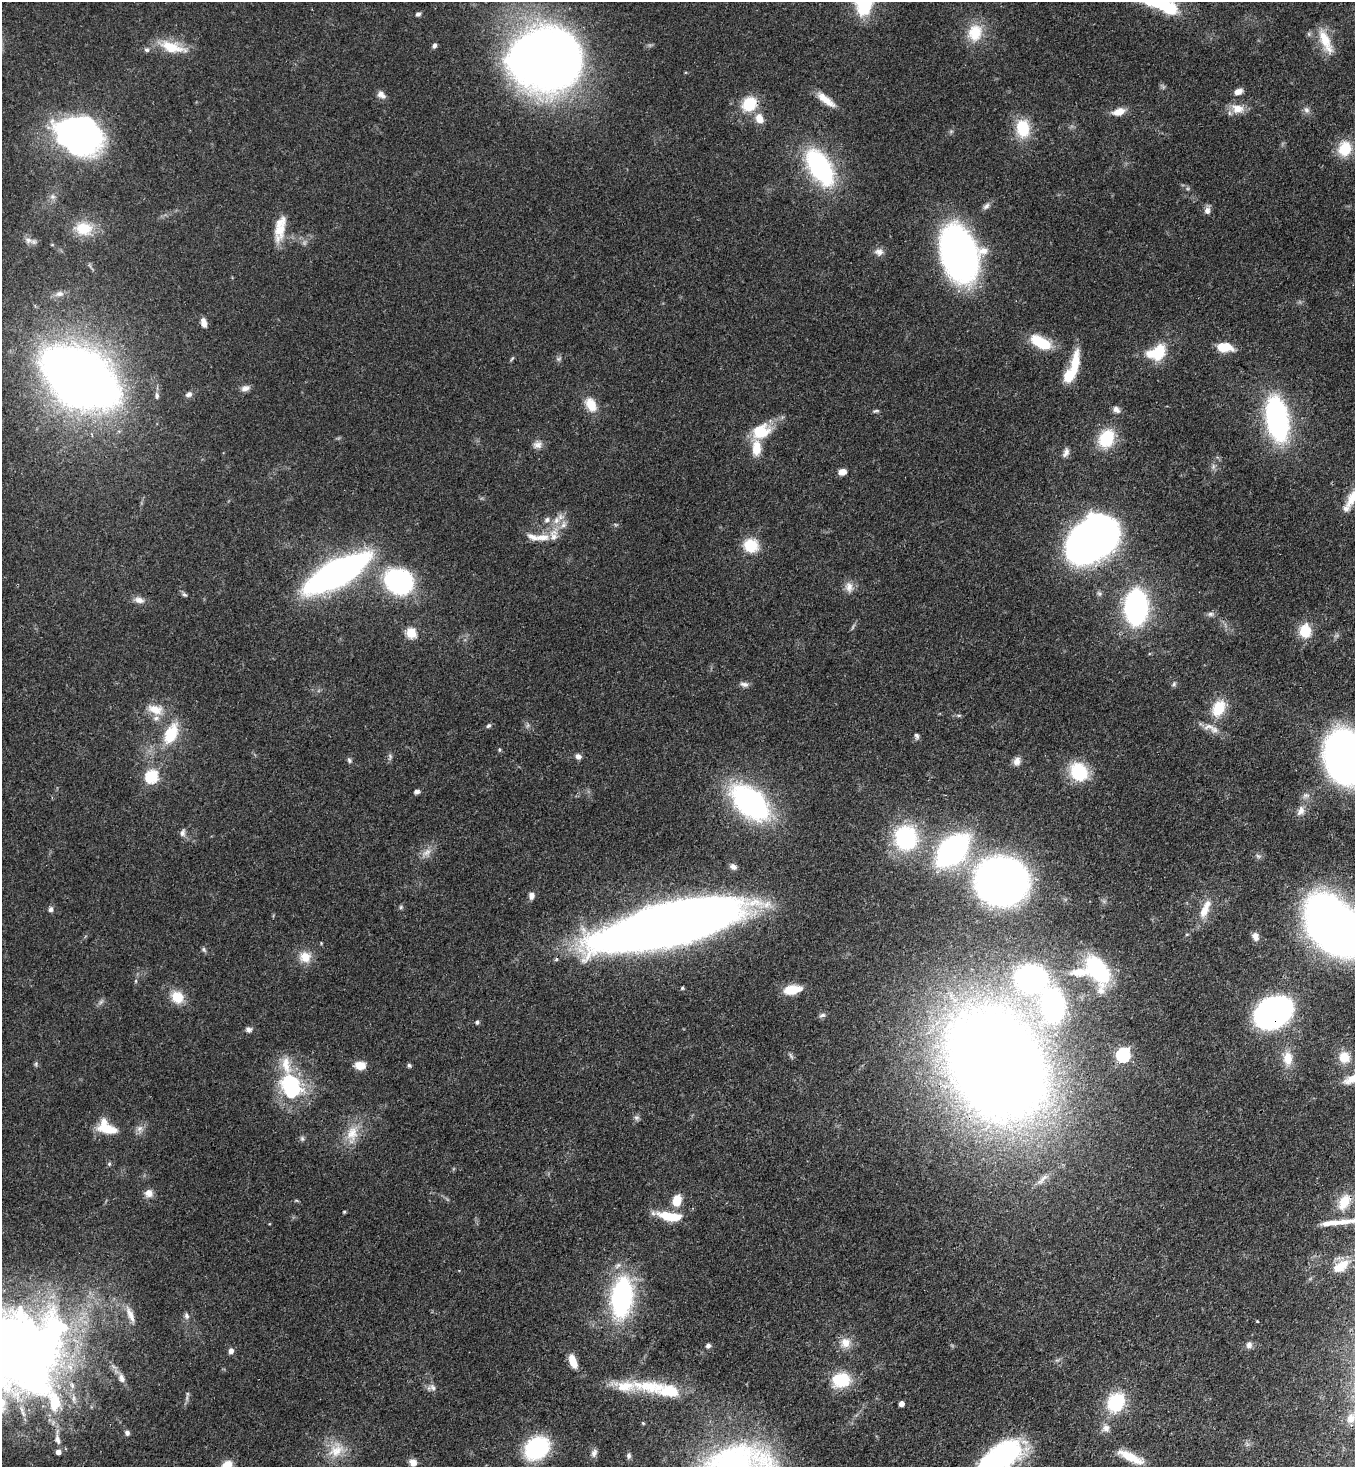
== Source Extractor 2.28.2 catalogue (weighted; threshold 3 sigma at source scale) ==
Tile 6 of 4 x 4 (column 2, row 2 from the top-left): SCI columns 1583-2935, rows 2991-4455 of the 6014 x 5992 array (HDU 1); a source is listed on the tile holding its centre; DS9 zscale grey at full resolution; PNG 1357 x 1469 px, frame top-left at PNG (2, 2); no overlay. Shown black and unused: <1% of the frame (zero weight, under 3 of 4 exposures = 7% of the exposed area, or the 3 px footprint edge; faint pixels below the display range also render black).
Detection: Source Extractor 2.28.2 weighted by HDU 2 'WHT'; one run over the whole footprint, this tile lists its part. Background 0.0809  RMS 0.0037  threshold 0.0168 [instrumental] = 3 sigma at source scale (4.5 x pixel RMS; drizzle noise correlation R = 1.50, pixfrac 1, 0.05/0.05 arcsec/px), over >= 5 px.
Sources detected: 188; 2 too faint to see at this stretch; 8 inside a brighter object's white glare — not listed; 11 inside a brighter listed object's ellipse — not listed separately; the other 167 listed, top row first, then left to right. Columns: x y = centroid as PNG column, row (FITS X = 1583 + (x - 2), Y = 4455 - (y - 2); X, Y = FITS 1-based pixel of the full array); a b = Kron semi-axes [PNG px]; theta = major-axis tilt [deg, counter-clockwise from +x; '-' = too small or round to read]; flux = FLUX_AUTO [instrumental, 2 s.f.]
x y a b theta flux
1170 9 13 11 -18 11
418 14 6 5 - 0.96
975 33 24 19 75 11
1325 41 36 12 -67 9.2
434 45 6 5 - 1
171 47 34 13 -16 11
147 50 7 6 - 0.97
545 59 59 52 -5 390
1238 92 9 6 19 2.6
381 95 12 8 -41 2.1
826 100 26 8 -38 5.4
749 104 18 15 42 12
1238 109 18 12 -13 5.1
1306 110 8 8 - 1.4
1118 112 16 9 17 4.2
759 118 13 10 -64 4.2
1023 128 23 17 -84 13
78 136 39 30 -14 160
1345 149 19 16 73 10
820 167 31 16 -58 67
986 206 11 7 43 1.4
1207 211 9 7 90 1.9
83 229 23 17 -8 10
280 230 28 12 75 8.4
28 240 11 8 -17 2
879 252 12 9 -1 2.1
959 254 40 25 -71 180
59 294 12 8 10 2.1
204 323 10 5 -77 2.6
1041 343 22 10 -29 15
1224 347 15 8 -6 9.4
1159 351 22 14 68 11
512 359 8 3 45 0.5
559 359 8 6 21 0.86
1075 363 31 10 83 9.8
80 377 47 28 -31 600
245 388 12 7 16 1.9
189 394 9 7 21 1.4
157 395 8 6 -85 1.1
591 404 19 12 -62 6.4
1116 410 11 8 -44 1.7
876 411 10 4 10 0.69
1277 419 30 14 -81 110
761 431 23 17 19 12
1106 438 23 17 64 14
537 445 12 10 19 2.3
1066 452 12 7 68 1.7
842 472 8 6 11 2.8
1352 498 26 10 62 5.9
547 520 9 7 21 1.4
556 520 12 8 69 3.2
542 537 21 10 0 4.9
1091 540 36 26 38 370
751 545 15 14 - 11
336 574 39 14 29 250
399 582 25 21 -24 65
849 587 15 11 -81 2.9
184 594 8 5 -38 0.79
139 600 14 8 -11 2.4
1136 607 19 12 88 140
1210 614 10 6 0 1.2
1305 631 16 13 89 9
411 633 5 5 - 24
744 684 12 6 -11 1.5
1174 684 7 5 85 0.77
1218 708 22 15 58 11
155 709 22 13 -14 6.8
959 715 7 4 1 0.64
528 725 7 4 71 0.72
489 726 7 5 42 0.79
1215 730 11 8 -22 2.3
171 734 28 15 65 14
916 736 8 5 -72 0.98
499 750 6 4 -72 0.49
578 757 8 7 - 1.5
1345 757 31 24 -78 310
349 760 7 5 -60 0.78
1017 761 11 8 74 2.2
1079 772 19 16 -57 20
151 777 6 6 - 47
416 792 7 5 7 1.1
750 802 25 15 -43 130
1301 811 14 9 67 2.7
183 833 10 7 75 1.5
906 838 30 28 -84 38
952 850 27 16 45 110
427 852 15 8 37 2.9
1258 856 8 5 -25 0.88
733 867 9 7 -24 1.5
1002 881 38 35 -13 210
531 896 8 6 82 2
401 907 6 5 - 0.6
51 909 7 6 - 1.2
1205 909 27 10 67 6.4
670 925 108 28 14 710
1343 933 36 26 -11 350
1187 934 5 3 - 0.35
1255 936 11 8 -66 2.1
204 950 8 4 -64 0.74
305 957 15 14 - 5.5
1098 970 29 17 -60 39
1080 972 27 11 3 8.2
1031 978 20 16 -2 120
136 981 6 4 89 0.48
682 988 4 4 - 0.5
792 990 16 8 10 9.5
177 997 16 14 -36 7.1
101 1002 9 3 45 0.85
1053 1005 36 23 -82 62
1273 1012 23 17 30 200
822 1015 9 5 9 1
477 1022 6 5 - 0.84
248 1029 8 6 -8 1.3
1123 1055 6 6 - 67
791 1056 9 4 -60 0.69
1344 1057 14 13 - 6
1288 1058 21 13 -89 6.4
996 1063 72 53 -59 1100
36 1064 6 5 - 0.65
286 1065 82 22 -86 19
360 1065 11 8 -4 4.9
409 1065 6 4 -87 0.73
291 1087 26 17 27 20
636 1118 8 7 - 1
139 1128 11 7 44 1.9
108 1129 26 11 -10 8.2
352 1133 23 16 74 8.2
302 1139 7 5 -70 0.81
109 1164 6 5 - 0.6
149 1193 11 10 - 2.6
677 1200 12 9 74 6.9
1344 1202 25 14 59 7.3
344 1212 3 3 - 0.45
669 1216 31 9 -9 11
1331 1223 25 6 7 4.5
1341 1266 24 12 33 6.8
622 1297 32 16 83 75
130 1315 26 8 -66 4.4
186 1316 8 6 -75 1.3
1257 1321 3 2 - 0.37
845 1343 14 13 - 4.6
708 1345 6 5 - 1.1
1249 1345 9 8 - 1.7
10 1349 57 50 -46 760
231 1351 6 6 - 1.8
573 1362 14 6 -70 6.4
121 1378 11 8 -69 2.2
841 1380 19 15 8 16
433 1387 10 7 -56 1.5
649 1387 41 18 -4 16
187 1398 12 3 87 1
1116 1402 17 14 58 25
901 1404 4 4 - 2.9
1350 1418 12 10 90 2.6
643 1423 5 3 - 0.39
1106 1428 11 11 - 2.4
127 1433 6 6 - 1.2
57 1439 12 7 -73 2.1
537 1448 19 15 39 46
336 1450 24 18 46 9
58 1452 4 4 - 2.3
594 1453 11 7 70 1.7
629 1456 8 6 86 1
1130 1457 33 9 -26 8.6
413 1462 9 8 - 2.3
990 1465 55 32 68 48
227 1466 13 10 42 5.6
Overlapping masked pixels (flux is a lower limit): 4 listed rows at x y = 1136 607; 1273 1012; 996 1063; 1344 1202
Isophote crosses this tile's border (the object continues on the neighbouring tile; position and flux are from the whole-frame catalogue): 6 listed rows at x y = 1352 498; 1345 757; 1343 933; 10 1349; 990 1465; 227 1466